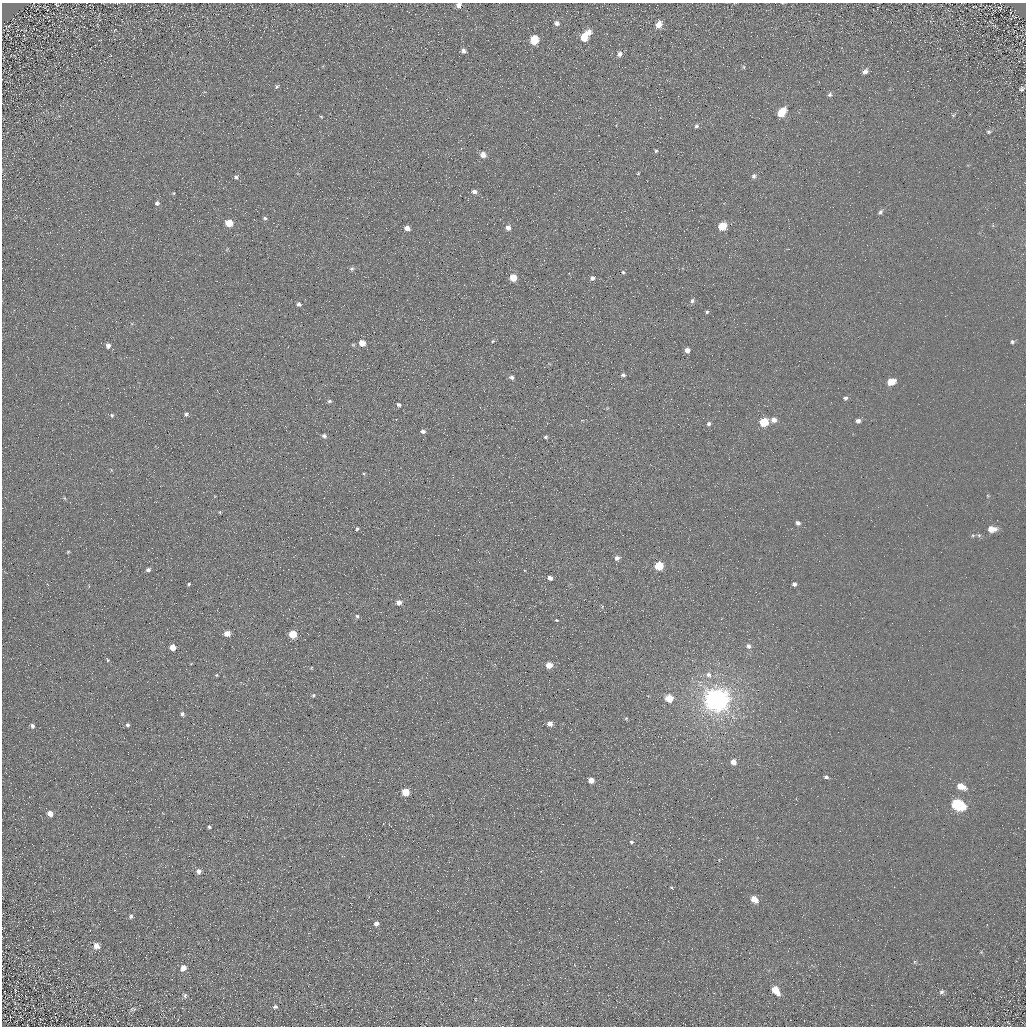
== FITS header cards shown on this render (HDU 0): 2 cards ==
NAXIS1  =                 1024 / Required FITS header
NAXIS2  =                 1024 / Required FITS header

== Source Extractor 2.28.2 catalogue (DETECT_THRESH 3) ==
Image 1024 x 1024 px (HDU 0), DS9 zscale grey, 1 PNG px = 1 image px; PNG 1028 x 1028 px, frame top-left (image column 1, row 1024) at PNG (2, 3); no overlay
Background 5.16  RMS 7.8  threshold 23.4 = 3 sigma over >= 5 px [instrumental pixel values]
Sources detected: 122; all 122 listed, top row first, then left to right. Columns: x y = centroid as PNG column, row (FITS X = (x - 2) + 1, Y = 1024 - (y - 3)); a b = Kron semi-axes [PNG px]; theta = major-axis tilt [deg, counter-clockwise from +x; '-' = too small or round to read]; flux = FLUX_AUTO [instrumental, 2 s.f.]
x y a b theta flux
57 5 5 2 - 340
459 5 5 5 - 2700
999 7 4 2 - 300
407 11 3 2 - 640
43 15 3 2 - 490
557 23 6 6 - 1900
659 25 7 5 63 5200
589 32 6 5 - 3200
584 37 6 5 - 15000
534 40 6 5 - 20000
463 51 6 5 - 2200
620 54 6 5 - 2200
744 67 6 4 -89 670
865 72 7 5 44 2400
277 86 6 4 57 820
1022 89 4 4 - 970
830 94 6 6 - 1100
781 112 7 5 53 16000
953 115 5 4 - 590
321 117 4 4 - 490
696 126 5 5 - 1100
988 132 5 4 - 780
656 151 4 4 - 680
483 155 5 4 - 4700
638 173 3 3 - 440
754 176 6 5 - 1400
236 177 6 5 - 1200
474 191 5 4 - 2300
173 193 4 4 - 460
157 203 6 6 - 1300
880 212 7 5 56 1300
265 218 6 4 -6 910
229 223 5 5 - 11000
722 226 6 5 - 17000
407 228 5 4 - 4000
508 228 5 5 - 2700
352 269 6 6 - 1100
623 272 4 4 - 670
513 277 5 5 - 11000
592 278 5 4 - 1600
692 301 6 5 - 1200
298 304 5 5 - 1600
707 312 5 4 - 810
493 341 5 4 - 720
1012 342 5 5 - 870
362 343 6 5 - 6900
108 346 6 5 - 2200
687 350 5 4 - 3300
623 375 7 5 7 1500
512 377 5 5 - 1500
891 382 6 5 - 11000
845 398 5 5 - 1200
329 401 5 4 - 990
398 405 4 4 - 1200
186 414 6 5 - 1100
112 415 5 5 - 930
396 420 2 2 - 350
774 420 5 5 - 3200
858 421 5 4 - 1900
764 422 6 5 - 21000
709 424 5 5 - 1300
423 431 5 4 - 1500
324 436 6 5 - 1500
545 437 4 4 - 860
64 498 6 4 -70 530
243 506 2 2 - 220
220 512 5 3 - 440
798 523 5 4 - 1500
357 529 5 4 - 890
992 529 8 5 2 6400
973 535 6 4 19 670
979 535 6 4 42 750
68 552 4 3 - 550
617 558 5 5 - 2000
659 566 5 5 - 18000
148 570 4 4 - 1400
550 578 5 4 - 2400
189 584 4 3 - 620
794 584 4 4 - 1400
399 602 7 6 - 2600
357 616 5 5 - 950
557 620 4 3 - 530
227 634 5 5 - 5400
293 634 5 5 - 14000
748 646 6 5 - 1600
172 647 5 5 - 7000
107 660 4 3 - 520
549 665 5 5 - 5500
311 668 5 4 - 460
216 675 4 4 - 540
708 675 9 7 -38 2500
313 695 5 4 - 740
669 698 5 5 - 11000
716 700 8 7 - 810000
182 714 6 5 - 1400
626 718 5 4 - 560
550 724 5 5 - 3400
127 725 5 4 - 950
32 726 6 4 -72 1200
733 762 6 5 - 3900
826 777 5 4 - 1200
591 780 5 4 - 4800
961 786 9 6 -22 7300
405 792 5 5 - 13000
958 805 9 6 -26 58000
50 813 6 5 - 3300
209 827 3 3 - 810
631 842 5 5 - 1000
198 871 5 5 - 2500
671 887 4 3 - 510
754 899 6 5 - 7000
131 916 6 5 - 1100
376 923 5 5 - 2300
96 946 7 6 - 3400
981 952 4 4 - 530
183 968 7 6 - 3500
775 990 7 5 -54 12000
15 991 5 3 - 390
941 992 6 6 - 1200
185 996 8 5 89 1100
275 1007 5 5 - 1200
132 1009 8 4 49 1000
At the frame edge (FLAGS 8, measured only in part): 1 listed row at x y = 459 5